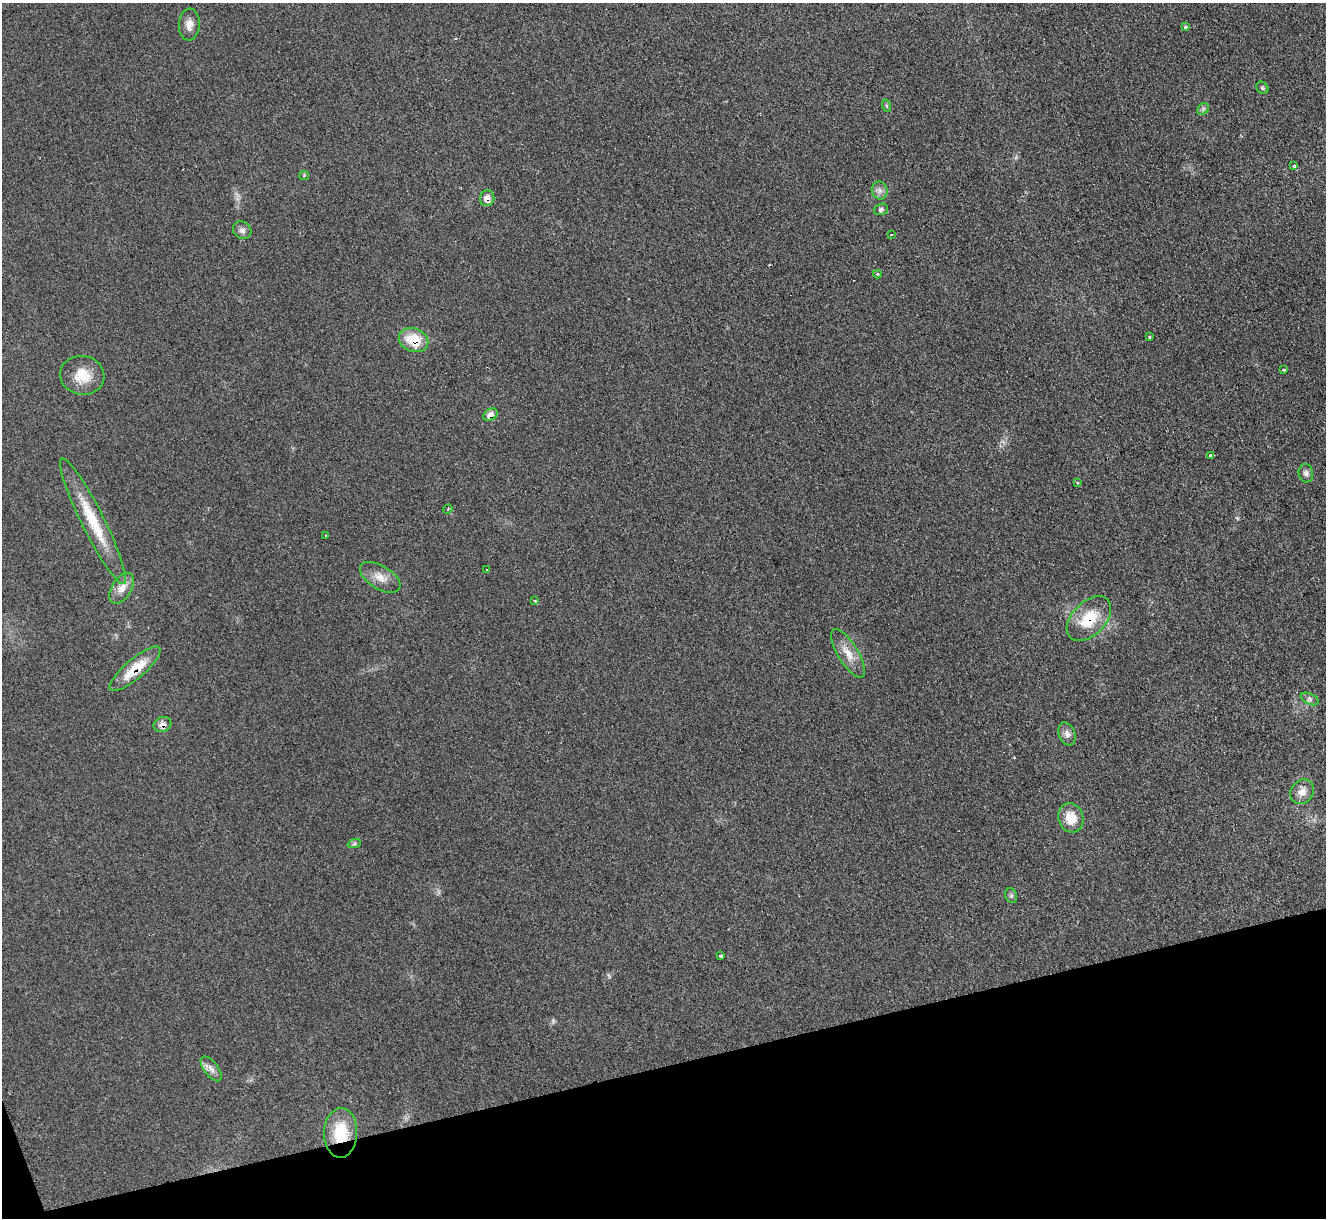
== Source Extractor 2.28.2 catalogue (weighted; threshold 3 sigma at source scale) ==
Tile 14 of 4 x 4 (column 2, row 4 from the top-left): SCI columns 1345-2668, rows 272-1487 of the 5321 x 5278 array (HDU 1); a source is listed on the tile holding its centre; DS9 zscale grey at full resolution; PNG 1328 x 1220 px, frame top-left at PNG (2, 3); each listed source drawn as its Kron ellipse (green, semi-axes under 4 px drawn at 4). Shown black and unused: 13% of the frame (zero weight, under 2 of 3 exposures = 2% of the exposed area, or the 3 px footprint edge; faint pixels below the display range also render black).
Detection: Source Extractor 2.28.2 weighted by HDU 2 'WHT'; one run over the whole footprint, this tile lists its part. Background 0.133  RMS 0.013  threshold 0.0565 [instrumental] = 3 sigma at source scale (4.5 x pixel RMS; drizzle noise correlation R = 1.50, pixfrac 1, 0.05/0.05 arcsec/px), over >= 5 px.
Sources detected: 43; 2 cosmic-ray / hot-pixel residue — neither listed nor drawn; the other 41 listed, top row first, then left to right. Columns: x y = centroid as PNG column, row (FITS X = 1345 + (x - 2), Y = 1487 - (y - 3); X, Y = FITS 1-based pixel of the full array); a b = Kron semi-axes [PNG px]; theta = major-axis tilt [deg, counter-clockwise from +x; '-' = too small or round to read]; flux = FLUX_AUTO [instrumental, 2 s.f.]
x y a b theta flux
189 24 16 10 87 10
1185 27 3 3 - 3.2
1262 88 7 5 -45 2
887 106 6 4 -71 1.6
1203 109 7 5 48 2.5
1294 166 3 3 - 7
304 175 5 4 - 1.3
880 190 9 8 - 5.6
487 198 8 7 - 11
881 209 7 5 19 3.5
242 230 9 8 - 5.1
891 235 3 2 - 1
877 274 4 3 - 2
1149 337 3 3 - 1.1
414 340 15 11 -22 34
1284 370 3 3 - 2.6
82 375 22 19 -10 27
490 415 8 5 29 11
1210 456 4 3 - 36
1306 473 9 7 -77 4.3
1077 483 4 3 - 1.8
448 509 5 4 - 1.7
93 521 70 11 -64 54
326 535 4 3 - 8.8
487 570 3 3 - 4.2
380 577 22 11 -31 15
122 588 17 9 59 13
535 601 3 3 - 1.9
1089 619 27 16 46 41
848 653 28 10 -58 17
135 669 32 9 40 36
1310 699 9 5 -27 3.3
162 724 9 7 23 7
1067 734 12 8 -68 6.2
1302 792 13 11 52 10
1071 818 15 12 -72 22
354 844 7 4 18 2.4
1011 896 8 5 -71 2.4
720 956 3 3 - 2
211 1069 15 7 -53 7.1
341 1133 25 16 88 42
Overlapping masked pixels (flux is a lower limit): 7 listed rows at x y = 487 198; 414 340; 490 415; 1089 619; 135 669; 162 724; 341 1133